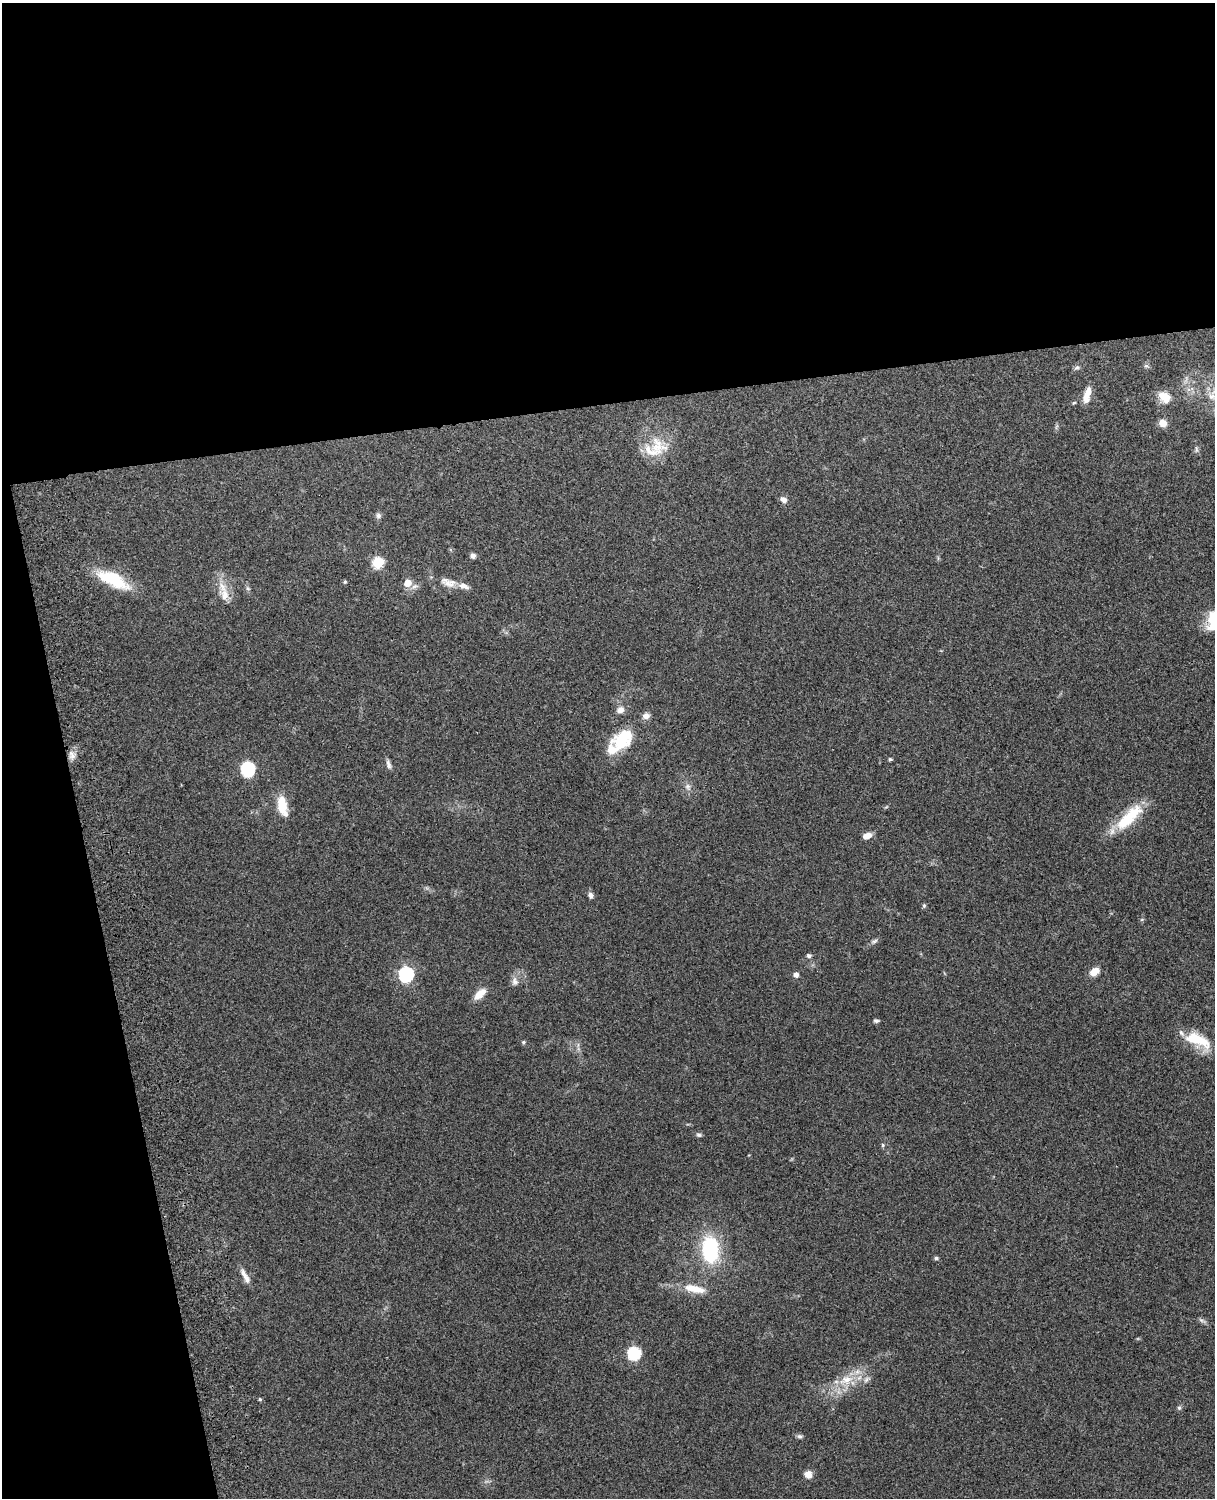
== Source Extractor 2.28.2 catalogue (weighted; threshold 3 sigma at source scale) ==
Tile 1 of 4 x 3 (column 1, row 1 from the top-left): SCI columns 119-1331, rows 3157-4652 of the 5089 x 4930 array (HDU 1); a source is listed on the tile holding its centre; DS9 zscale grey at full resolution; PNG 1217 x 1500 px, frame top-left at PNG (2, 3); no overlay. Shown black and unused: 33% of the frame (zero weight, under 3 of 4 exposures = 6% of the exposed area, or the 3 px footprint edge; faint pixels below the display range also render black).
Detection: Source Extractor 2.28.2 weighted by HDU 2 'WHT'; one run over the whole footprint, this tile lists its part. Background 0.221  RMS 0.0084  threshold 0.0377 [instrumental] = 3 sigma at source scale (4.5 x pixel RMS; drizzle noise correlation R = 1.50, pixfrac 1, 0.05/0.05 arcsec/px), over >= 5 px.
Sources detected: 63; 8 inside a brighter listed object's ellipse — not listed separately; the other 55 listed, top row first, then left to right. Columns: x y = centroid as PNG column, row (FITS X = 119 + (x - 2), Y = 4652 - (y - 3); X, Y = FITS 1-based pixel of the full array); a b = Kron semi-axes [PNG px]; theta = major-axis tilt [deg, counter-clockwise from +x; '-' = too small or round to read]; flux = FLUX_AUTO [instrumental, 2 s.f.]
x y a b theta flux
1146 366 7 5 -19 1.7
1077 367 8 5 16 1.8
1087 395 20 7 74 9.5
1165 397 16 12 -42 11
1163 423 8 7 - 8.3
657 446 31 23 -40 26
1196 449 10 4 -89 1.7
783 500 10 7 -41 3.5
378 516 7 7 - 2.4
473 556 6 6 - 2.8
378 563 6 6 - 61
113 579 39 15 -26 38
345 582 5 4 - 1
448 582 24 11 -19 11
407 583 6 6 - 11
415 586 10 7 23 3.4
248 589 6 4 -19 1.2
225 595 20 13 -69 12
1214 619 29 16 65 28
620 710 10 8 25 4.8
646 716 9 7 19 4.4
622 739 32 21 41 33
72 755 13 8 -63 4.6
890 759 4 3 - 1.5
388 764 13 5 -75 3
248 769 8 7 - 88
688 786 8 7 - 3
282 806 22 10 -78 20
1125 821 32 18 39 30
867 836 9 6 21 7.4
591 895 7 6 - 2.9
924 906 6 5 - 1.2
874 941 10 5 25 2.1
809 956 6 5 - 1.9
1094 972 11 8 37 8.4
406 974 7 6 - 150
796 975 5 4 - 4.3
515 981 13 8 -84 4.2
480 994 16 8 44 9.7
876 1021 7 5 -8 1.6
1198 1039 37 15 -39 25
523 1042 5 4 - 1.2
699 1135 8 5 -10 1.7
883 1145 5 5 - 1.2
710 1249 25 15 -88 70
936 1258 6 4 0 1.6
244 1274 17 7 -67 5.1
692 1288 22 12 -13 13
1202 1320 11 4 -27 2.2
634 1353 6 6 - 100
846 1380 23 13 19 19
260 1399 5 4 - 1
1179 1408 6 5 - 1.5
799 1436 7 6 - 1.9
808 1474 8 8 - 6.2
Isophote crosses this tile's border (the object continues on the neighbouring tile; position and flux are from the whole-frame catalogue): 1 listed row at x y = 1214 619